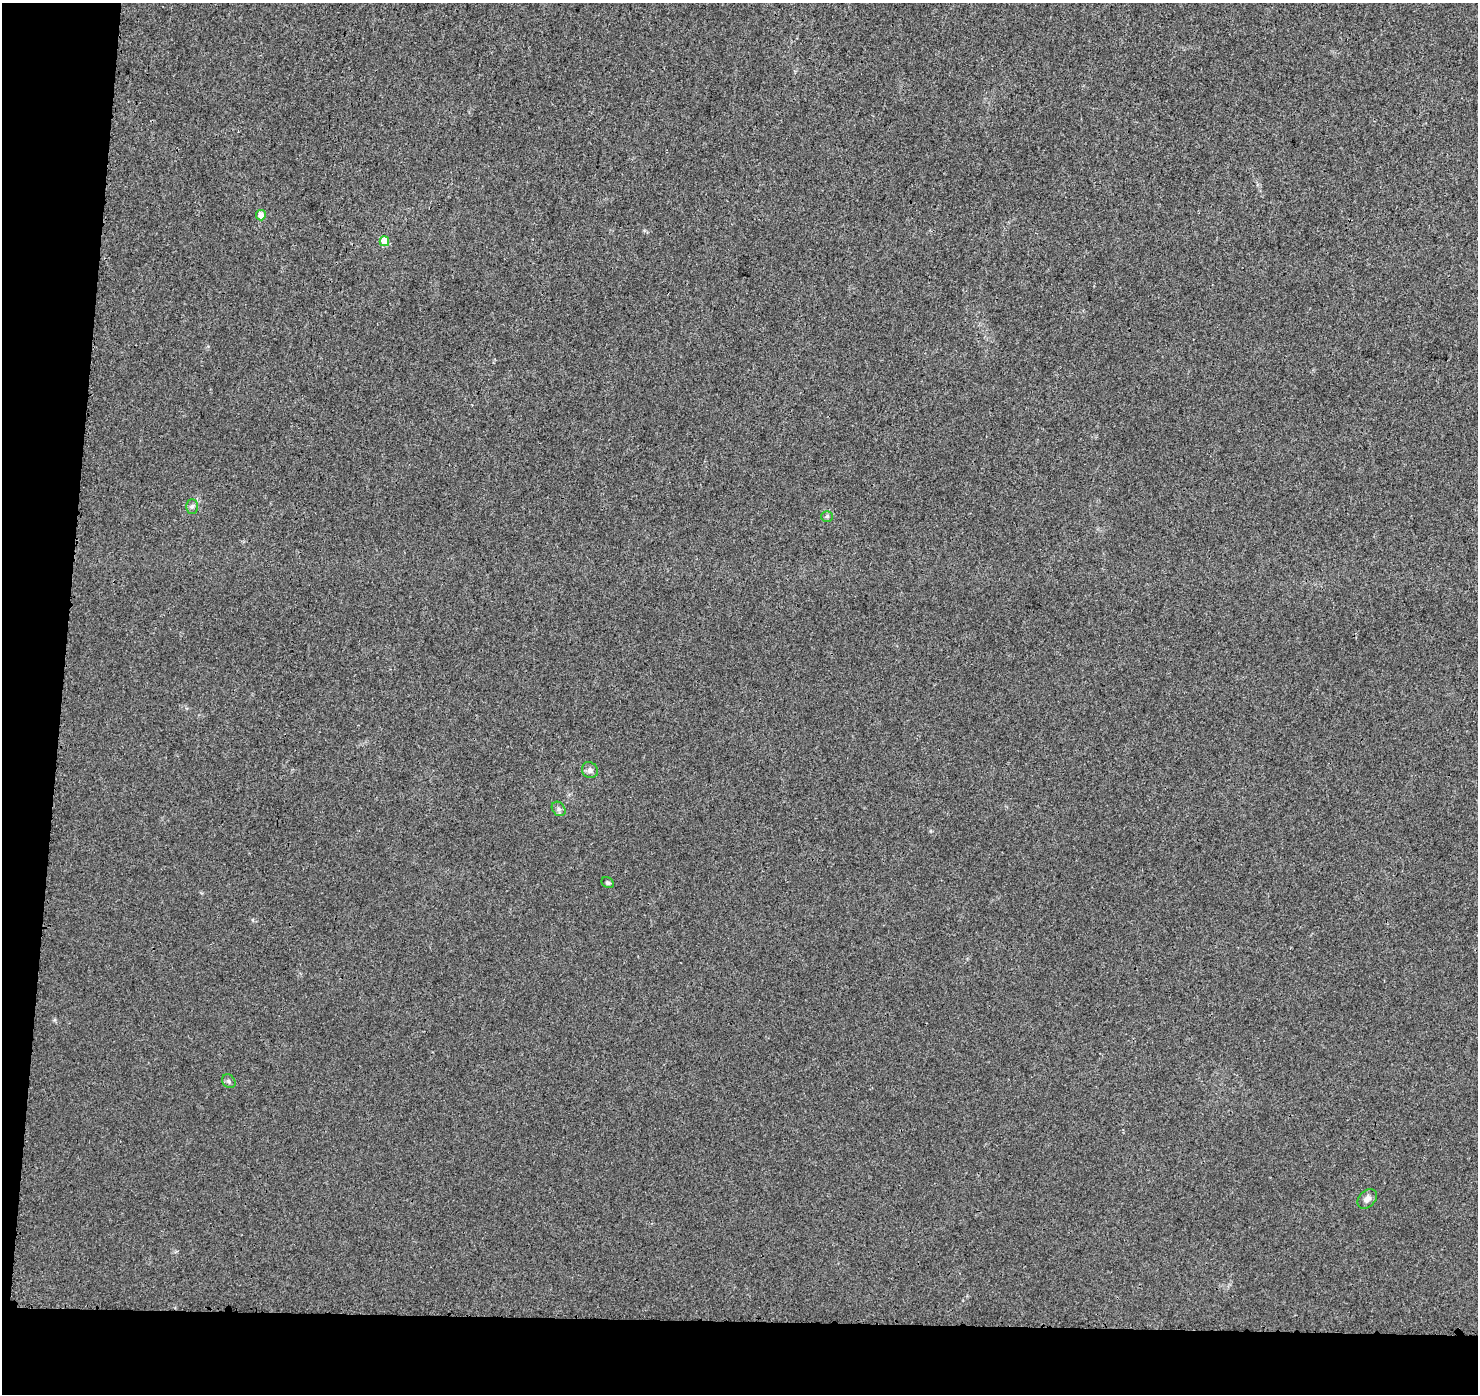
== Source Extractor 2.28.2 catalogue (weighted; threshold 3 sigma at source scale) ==
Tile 7 of 3 x 3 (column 1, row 3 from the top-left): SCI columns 18-1493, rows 241-1632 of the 4472 x 4707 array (HDU 1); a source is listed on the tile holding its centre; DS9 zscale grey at full resolution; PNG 1480 x 1396 px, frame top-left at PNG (2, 3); each listed source drawn as its Kron ellipse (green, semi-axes under 4 px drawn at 4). Shown black and unused: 9% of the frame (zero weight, under 3 of 4 exposures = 2% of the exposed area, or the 3 px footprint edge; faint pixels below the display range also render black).
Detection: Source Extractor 2.28.2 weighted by HDU 2 'WHT'; one run over the whole footprint, this tile lists its part. Background 0.00584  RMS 0.0034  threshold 0.0152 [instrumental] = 3 sigma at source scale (4.5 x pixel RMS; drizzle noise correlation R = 1.50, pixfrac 1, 0.0396/0.0396 arcsec/px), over >= 5 px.
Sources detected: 9; all 9 listed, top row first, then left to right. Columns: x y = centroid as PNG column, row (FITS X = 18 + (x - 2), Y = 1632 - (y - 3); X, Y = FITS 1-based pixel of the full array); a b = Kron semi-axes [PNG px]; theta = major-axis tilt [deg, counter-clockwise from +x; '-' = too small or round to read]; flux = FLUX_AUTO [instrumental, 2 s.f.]
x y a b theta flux
261 215 5 5 - 2.7
384 241 5 5 - 6.7
192 507 7 6 - 0.82
827 516 6 5 - 0.56
590 770 8 7 - 1.3
559 809 8 6 -49 0.95
608 883 6 5 - 0.59
229 1081 7 6 - 0.73
1367 1199 11 8 46 1.6